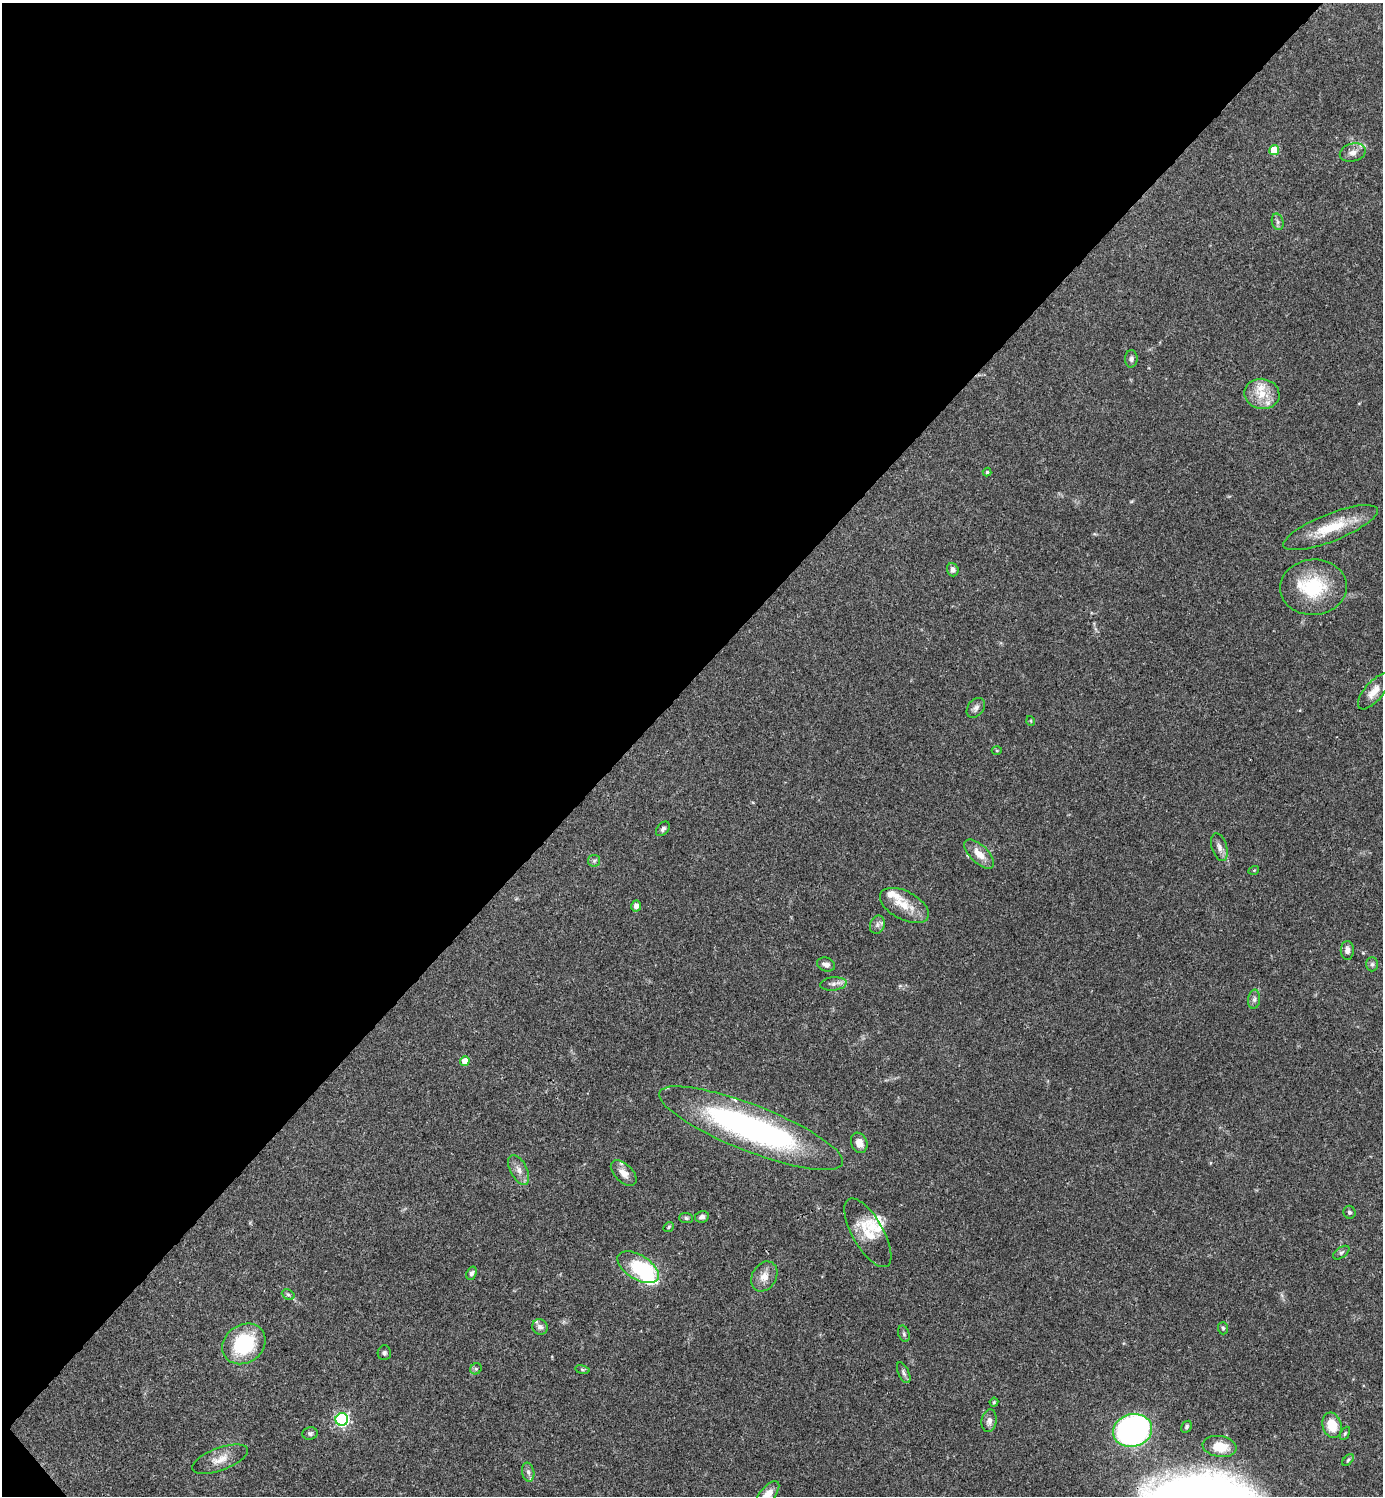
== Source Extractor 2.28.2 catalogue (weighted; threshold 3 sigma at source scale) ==
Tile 5 of 4 x 4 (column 1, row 2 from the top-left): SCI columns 300-1680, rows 2991-4484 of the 5981 x 5982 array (HDU 1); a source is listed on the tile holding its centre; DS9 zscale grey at full resolution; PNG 1385 x 1498 px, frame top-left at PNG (2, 3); each listed source drawn as its Kron ellipse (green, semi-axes under 4 px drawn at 4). Shown black and unused: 46% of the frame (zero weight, under 3 of 4 exposures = <1% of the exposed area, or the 3 px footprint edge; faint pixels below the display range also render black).
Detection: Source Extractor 2.28.2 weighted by HDU 2 'WHT'; one run over the whole footprint, this tile lists its part. Background 0.0388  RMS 0.0027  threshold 0.012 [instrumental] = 3 sigma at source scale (4.5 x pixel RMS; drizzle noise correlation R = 1.50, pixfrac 1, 0.05/0.05 arcsec/px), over >= 5 px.
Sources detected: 72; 1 inside a brighter object's white glare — neither listed nor drawn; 9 inside a brighter listed object's ellipse — not listed separately; the other 62 listed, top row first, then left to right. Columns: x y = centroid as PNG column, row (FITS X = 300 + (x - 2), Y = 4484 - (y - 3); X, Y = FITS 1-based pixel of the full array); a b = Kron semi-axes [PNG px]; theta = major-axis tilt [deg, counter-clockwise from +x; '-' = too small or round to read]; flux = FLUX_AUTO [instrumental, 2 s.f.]
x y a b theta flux
1274 150 5 5 - 8.7
1353 152 13 9 14 1.8
1278 222 8 5 -74 0.69
1131 359 8 6 87 0.82
1262 394 17 15 -10 5.2
987 472 4 4 - 0.32
1330 528 50 14 22 10
953 570 7 5 -71 0.91
1313 587 33 28 4 15
1374 692 22 9 50 3
976 708 11 8 50 1.1
1031 721 5 3 - 0.21
997 750 5 3 - 0.28
663 829 8 5 48 0.69
1219 847 14 7 -72 1.5
979 854 19 9 -44 3.4
594 861 6 6 - 0.57
1254 870 5 3 - 0.25
904 905 27 14 -28 5.5
636 906 5 5 - 1.3
877 925 9 7 69 1
1347 950 9 6 -89 1.4
1372 964 7 6 - 0.66
826 965 9 6 -18 1.3
833 984 13 6 6 1.2
1254 999 9 6 82 0.84
465 1061 5 4 - 4.1
751 1128 98 23 -21 80
859 1143 10 8 -68 2.3
519 1170 16 8 -63 2
624 1173 16 9 -44 2.1
1349 1212 6 6 - 0.64
702 1217 7 5 10 0.92
686 1218 7 5 -2 0.54
669 1227 6 3 38 0.33
868 1233 39 15 -60 7.4
1341 1253 9 5 35 0.61
638 1267 23 12 -32 16
471 1273 7 5 68 0.7
764 1276 16 12 58 2.7
288 1295 7 5 -28 0.48
540 1327 8 7 - 1
1223 1328 6 5 - 0.47
904 1334 8 5 -72 0.58
244 1344 23 19 35 18
384 1353 7 6 - 0.64
476 1369 6 5 - 0.5
582 1370 7 3 -9 0.36
904 1373 11 5 -65 0.82
994 1402 4 4 - 0.32
342 1419 6 6 - 54
989 1421 11 7 80 1.3
1332 1425 13 9 -73 5.7
1186 1427 6 4 60 0.51
1133 1430 20 16 14 80
310 1433 7 6 - 0.71
1345 1433 7 4 63 0.39
1219 1446 17 10 -9 5.4
220 1459 29 11 21 3.7
1348 1460 7 4 46 0.42
528 1472 9 6 -79 0.93
767 1495 16 7 51 3.5
Isophote crosses this tile's border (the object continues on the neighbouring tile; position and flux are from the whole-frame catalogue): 1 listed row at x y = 767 1495